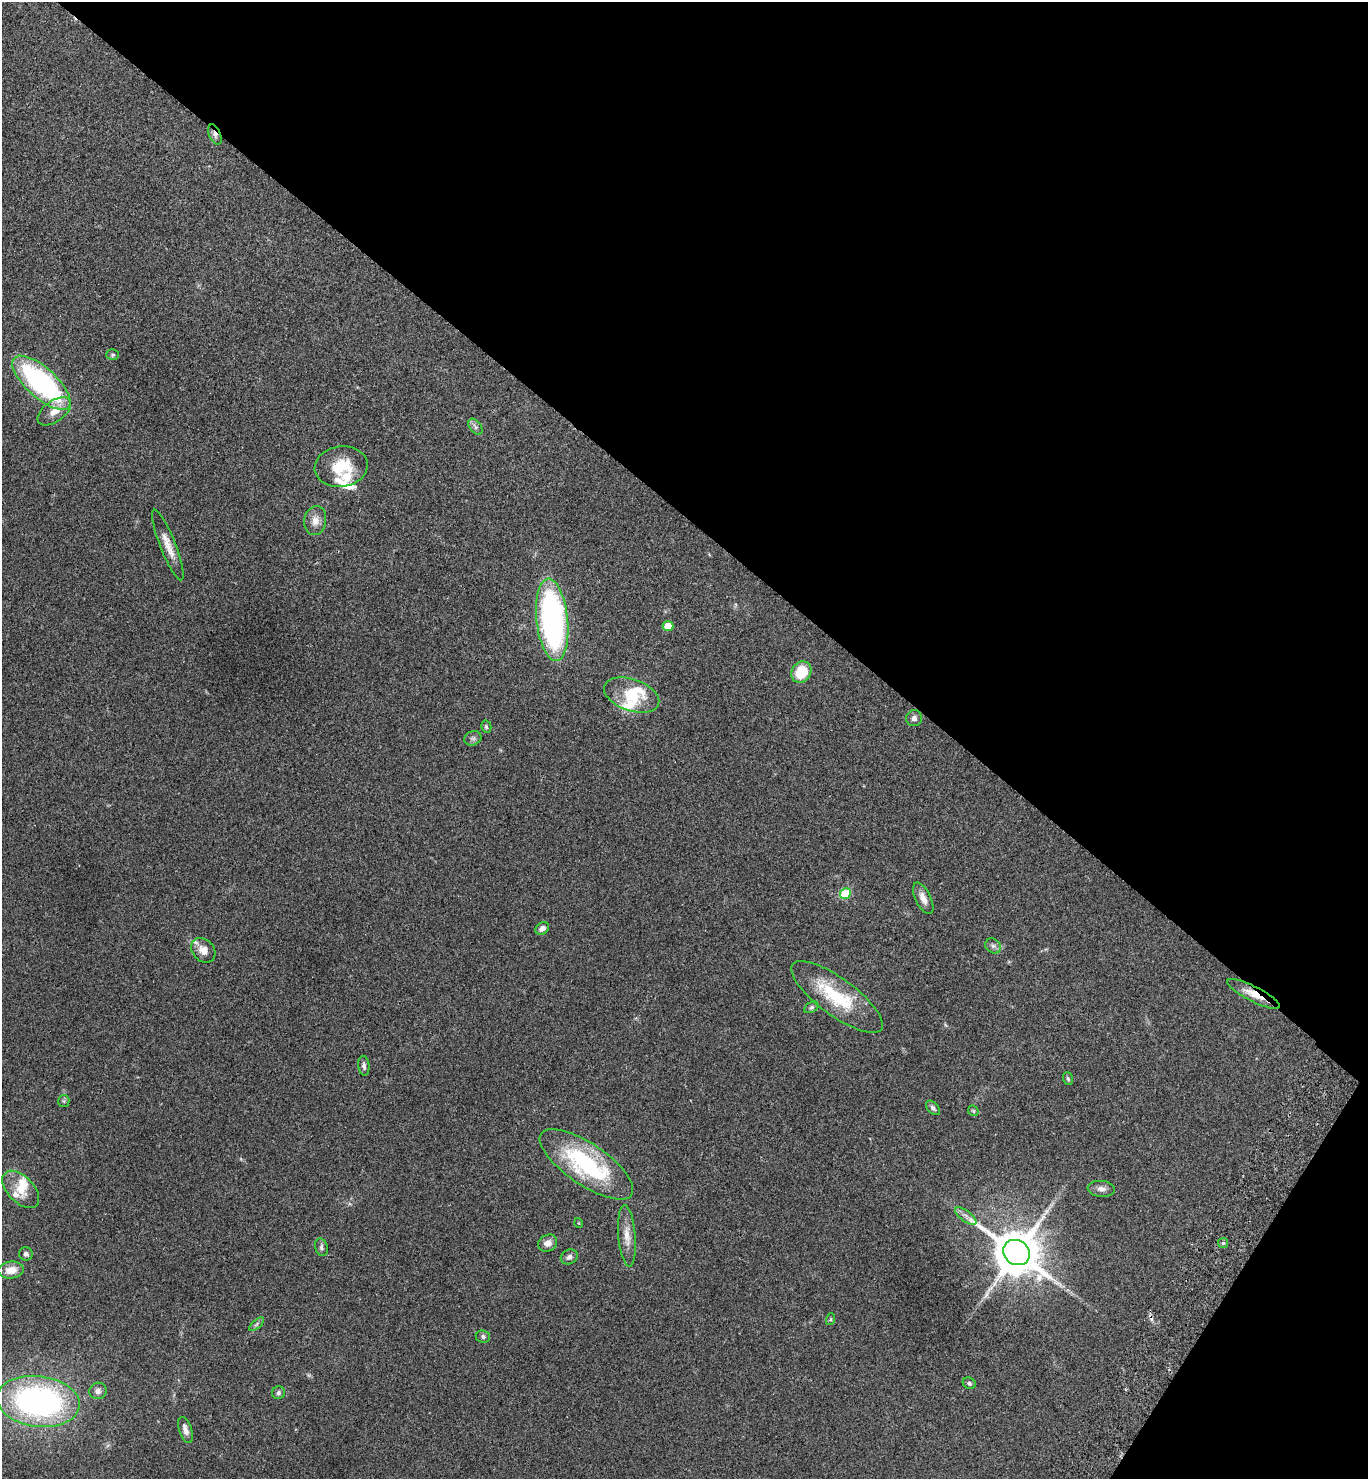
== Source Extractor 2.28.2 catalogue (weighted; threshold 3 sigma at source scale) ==
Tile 8 of 4 x 4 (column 4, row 2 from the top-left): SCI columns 4304-5669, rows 2994-4470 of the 6012 x 5983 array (HDU 1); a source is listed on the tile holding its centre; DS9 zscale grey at full resolution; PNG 1370 x 1481 px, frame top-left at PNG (2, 2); each listed source drawn as its Kron ellipse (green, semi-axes under 4 px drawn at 4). Shown black and unused: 38% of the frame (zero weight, under 2 of 3 exposures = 3% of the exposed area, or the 3 px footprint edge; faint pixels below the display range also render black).
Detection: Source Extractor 2.28.2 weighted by HDU 2 'WHT'; one run over the whole footprint, this tile lists its part. Background 0.086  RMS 0.0078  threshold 0.0351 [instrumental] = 3 sigma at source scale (4.5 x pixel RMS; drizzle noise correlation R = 1.50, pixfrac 1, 0.05/0.05 arcsec/px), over >= 5 px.
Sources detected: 58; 1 too faint to see at this stretch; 1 cosmic-ray / hot-pixel residue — neither listed nor drawn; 7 inside a brighter listed object's ellipse — not listed separately; the other 49 listed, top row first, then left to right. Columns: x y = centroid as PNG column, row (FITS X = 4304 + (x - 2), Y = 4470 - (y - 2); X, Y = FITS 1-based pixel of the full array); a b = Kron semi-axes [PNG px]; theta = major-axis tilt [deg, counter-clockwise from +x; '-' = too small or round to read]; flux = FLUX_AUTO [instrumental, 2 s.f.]
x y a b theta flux
215 134 11 5 -68 3
113 355 6 5 - 1.2
41 383 37 15 -42 140
54 411 19 10 36 9.3
475 427 9 5 -53 2.1
341 467 26 20 7 25
315 521 15 11 81 6.7
168 545 38 8 -68 9.9
552 620 41 15 -84 220
668 626 5 5 - 10
801 672 11 9 56 21
632 695 29 16 -19 21
914 718 8 8 - 3.1
486 727 6 5 - 1.6
473 738 9 7 24 2.2
845 894 5 5 - 37
923 898 17 7 -64 5.9
542 928 7 5 33 3.4
993 946 8 7 - 2.4
203 950 13 10 -47 6.8
1254 994 29 7 -27 11
837 997 55 18 -36 47
811 1007 8 5 30 1.4
364 1066 10 5 -84 2.2
1068 1079 6 5 - 1.2
64 1101 6 5 - 1.2
933 1108 8 5 -45 2.1
973 1111 6 4 -45 1
586 1164 55 20 -34 88
21 1189 23 13 -46 12
1101 1189 14 8 -5 4.1
966 1216 12 5 -36 3.7
579 1223 5 3 - 0.57
627 1236 31 8 -85 9.3
548 1243 10 8 28 4.6
1223 1243 5 5 - 1.1
321 1247 9 6 -74 2.1
1016 1253 14 12 -36 3700
26 1254 7 6 - 2
569 1257 9 7 27 2.6
11 1270 13 8 6 8.5
831 1319 6 4 72 0.84
257 1324 9 4 42 1.7
483 1337 7 6 - 2
969 1383 7 5 -25 1.5
98 1391 9 8 - 3.1
278 1393 6 6 - 1.7
38 1401 42 25 -7 210
185 1430 13 6 -71 4.5
Overlapping masked pixels (flux is a lower limit): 2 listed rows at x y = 215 134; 1254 994